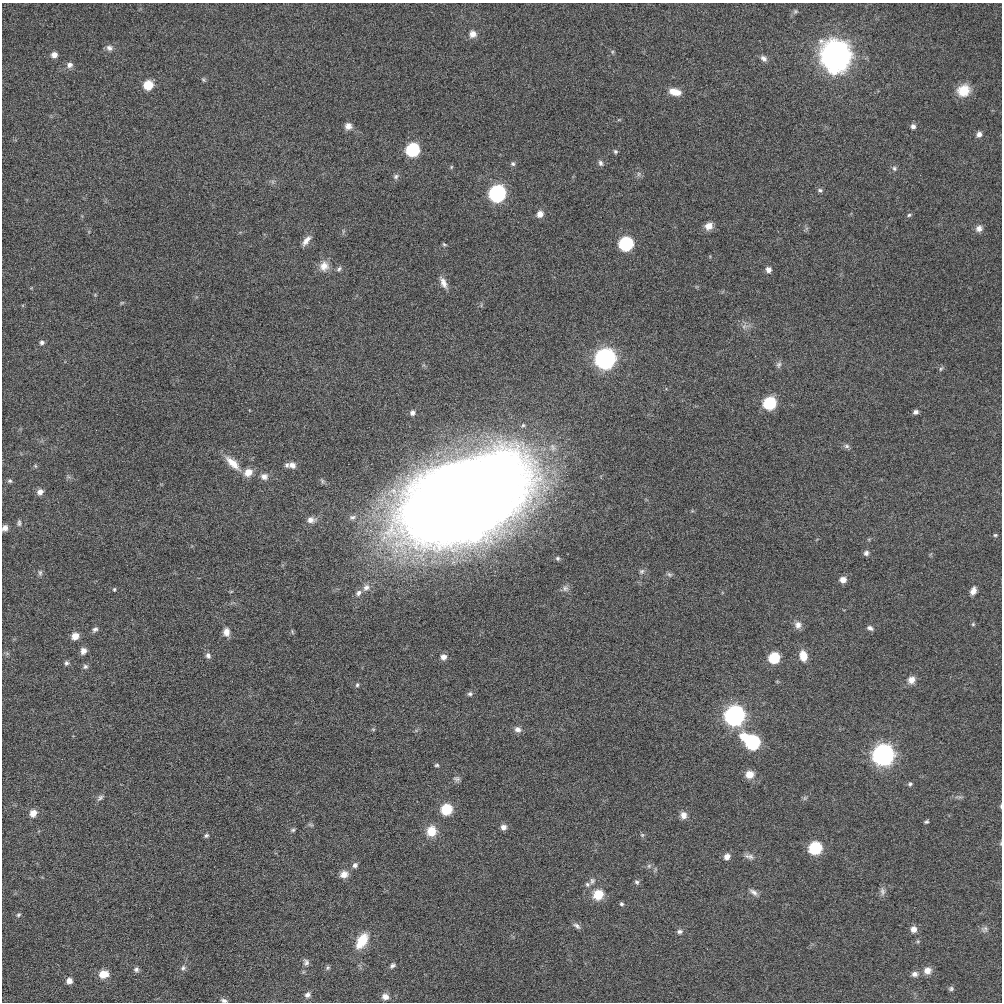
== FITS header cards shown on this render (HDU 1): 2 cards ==
NAXIS1  =                 1000 / length of original image axis
NAXIS2  =                 1000 / length of original image axis

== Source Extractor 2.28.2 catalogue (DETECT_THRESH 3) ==
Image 1000 x 1000 px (HDU 1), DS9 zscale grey, 1 PNG px = 1 image px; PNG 1004 x 1004 px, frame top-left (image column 1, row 1000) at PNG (2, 3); no overlay
Background 0.531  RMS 19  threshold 58.2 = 3 sigma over >= 5 px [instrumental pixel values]
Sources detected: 147; all 147 listed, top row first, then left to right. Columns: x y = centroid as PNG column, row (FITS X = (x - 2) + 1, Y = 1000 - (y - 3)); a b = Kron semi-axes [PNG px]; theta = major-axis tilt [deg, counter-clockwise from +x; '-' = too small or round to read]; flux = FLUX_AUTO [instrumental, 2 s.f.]
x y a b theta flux
795 11 8 5 49 2.7e+03
473 34 9 9 - 9.6e+03
109 48 9 8 - 5.7e+03
612 52 6 4 -90 1.8e+03
54 55 6 6 - 8.8e+03
836 56 11 11 - 2.9e+06
763 58 9 7 -43 5.5e+03
70 65 8 7 - 6.1e+03
203 80 6 6 - 2.2e+03
148 85 7 7 - 3.5e+04
964 90 13 11 30 2.7e+04
675 92 13 8 -13 1.6e+04
619 120 5 3 - 1.4e+03
348 126 9 8 - 7.9e+03
913 126 6 6 - 4.7e+03
979 134 6 6 - 6.1e+03
413 150 8 8 - 1.3e+05
615 151 5 5 - 2.5e+03
601 163 8 6 -58 3.9e+03
513 164 6 6 - 3.2e+03
451 167 5 5 - 1.8e+03
894 168 8 6 -66 3.6e+03
639 174 6 6 - 3.5e+03
396 176 8 6 30 3.9e+03
273 182 7 4 -89 2.7e+03
820 190 7 5 -18 3.2e+03
497 193 9 8 - 3.2e+05
540 214 7 7 - 1.1e+04
909 215 6 4 16 2.3e+03
709 226 9 8 - 1.1e+04
979 228 10 9 - 7.0e+03
343 231 8 3 85 2.0e+03
306 241 16 7 51 9.3e+03
444 244 5 4 - 1.9e+03
626 244 8 8 - 1.6e+05
324 266 14 12 70 1.5e+04
339 269 8 6 53 3.4e+03
768 270 6 6 - 6.8e+03
443 283 17 7 -65 1.0e+04
95 295 5 5 - 1.3e+03
122 303 6 4 30 1.6e+03
745 326 15 7 14 7.0e+03
42 342 6 6 - 3.8e+03
605 359 9 9 - 6.7e+05
779 365 10 7 72 4.3e+03
941 369 7 5 53 2.4e+03
769 403 8 7 - 1.0e+05
916 412 6 5 - 4.7e+03
412 413 7 6 - 4.6e+03
847 446 8 6 -2 3.8e+03
233 463 24 9 -44 2.1e+04
287 465 7 6 - 3.6e+03
292 465 9 7 -17 7.6e+03
35 466 5 5 - 1.7e+03
248 472 9 7 31 1.7e+04
264 476 10 9 - 7.7e+03
10 481 6 6 - 2.5e+03
40 492 7 6 - 7.6e+03
463 499 96 55 24 4.6e+06
352 517 10 7 16 5.1e+03
311 520 12 8 -1 8.3e+03
19 523 8 6 85 3.1e+03
5 528 6 5 - 6.8e+03
995 535 5 4 - 2.0e+03
866 553 7 6 - 4.2e+03
557 558 6 6 - 2.8e+03
641 571 8 7 - 3.9e+03
40 573 9 5 90 3.3e+03
669 574 9 6 -26 3.4e+03
843 580 7 6 - 9.8e+03
366 587 10 8 51 7.3e+03
565 588 10 9 - 5.8e+03
114 589 5 4 - 1.6e+03
973 591 9 6 67 8.2e+03
358 593 9 7 45 5.4e+03
973 624 5 5 - 2.0e+03
798 625 10 9 - 8.4e+03
870 628 8 5 -22 4.4e+03
95 629 8 6 40 3.9e+03
226 632 11 8 89 9.2e+03
75 636 7 6 - 1.5e+04
83 651 8 7 - 7.0e+03
7 653 7 4 -1 2.4e+03
208 656 8 6 -60 5.1e+03
803 656 11 8 -80 2.0e+04
443 657 7 7 - 7.8e+03
774 658 7 7 - 6.1e+04
66 663 7 6 - 3.3e+03
85 667 7 6 - 3.6e+03
911 680 10 8 42 1.0e+04
357 685 6 5 - 2.5e+03
470 694 7 6 - 3.4e+03
735 715 9 9 - 6.5e+05
373 729 5 5 - 1.8e+03
518 729 9 7 -17 6.8e+03
752 742 13 8 -34 1.7e+05
883 755 10 9 - 8.0e+05
437 765 6 4 2 2.2e+03
749 774 8 7 - 1.9e+04
457 779 9 8 - 4.3e+03
910 784 6 6 - 2.8e+03
959 797 12 4 4 3.6e+03
100 798 11 6 43 4.1e+03
805 798 7 5 46 2.6e+03
1001 806 6 3 -83 1.6e+03
446 809 8 7 - 5.7e+04
33 813 7 7 - 1.4e+04
683 815 9 8 - 9.2e+03
926 822 5 4 - 2.3e+03
311 825 8 5 -18 2.4e+03
504 827 7 6 - 6.8e+03
293 830 7 5 17 2.4e+03
431 831 12 10 79 2.3e+04
206 835 7 5 18 3.1e+03
642 835 6 5 - 2.2e+03
815 848 8 7 - 1.0e+05
749 856 15 7 -17 6.5e+03
727 857 7 6 - 8.9e+03
355 865 7 6 - 4.7e+03
649 866 7 5 47 3.0e+03
344 874 10 9 - 1.0e+04
592 881 10 7 59 5.1e+03
637 882 7 6 - 3.1e+03
587 884 7 6 - 3.2e+03
882 891 13 7 -83 5.4e+03
754 892 13 6 -37 6.2e+03
598 895 14 13 - 2.3e+04
621 904 5 5 - 2.5e+03
18 915 6 5 - 2.6e+03
577 926 11 6 -37 4.6e+03
914 929 7 7 - 9.4e+03
984 929 10 9 - 5.6e+03
680 932 8 6 1 3.9e+03
362 941 20 11 59 3.4e+04
306 962 10 8 -74 5.2e+03
392 965 8 5 43 3.7e+03
183 968 9 6 46 4.3e+03
328 968 6 6 - 2.5e+03
136 969 7 6 - 3.9e+03
927 970 8 8 - 1.3e+04
103 974 9 7 12 2.2e+04
915 974 9 8 - 6.1e+03
69 981 6 6 - 8.4e+03
951 989 7 6 - 3.0e+03
308 995 8 7 - 5.8e+03
385 996 9 8 - 7.9e+03
224 1000 9 5 -18 3.8e+03
At the frame edge (FLAGS 8, measured only in part): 3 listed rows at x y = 5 528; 1001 806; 224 1000